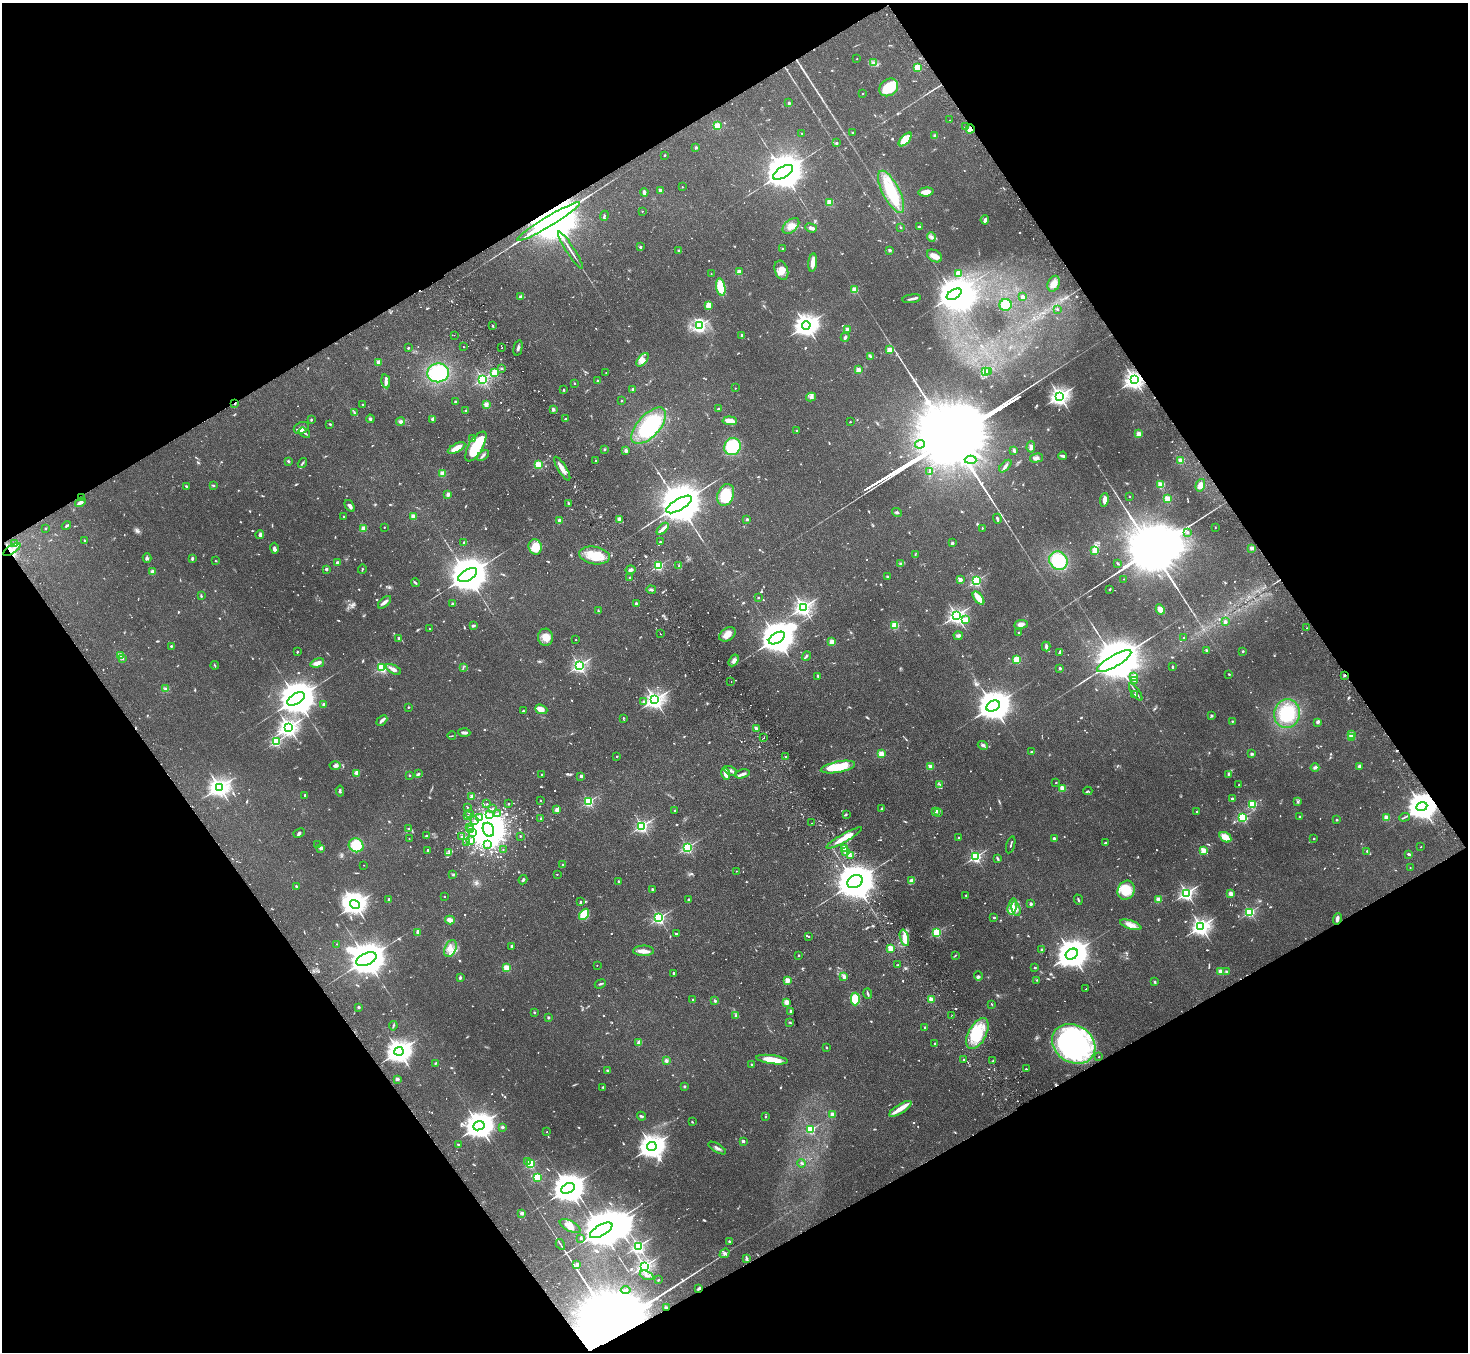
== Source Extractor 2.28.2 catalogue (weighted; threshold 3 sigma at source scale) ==
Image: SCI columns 50-5910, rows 332-5728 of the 5961 x 5922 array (HDU 1 of 3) = the unmasked area's bounding box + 8 px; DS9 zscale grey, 4 x 4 block average (1 PNG px = mean of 4 x 4 image px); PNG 1470 x 1354 px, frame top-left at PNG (2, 3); each listed source drawn as its Kron ellipse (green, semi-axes under 4 px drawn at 4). Shown black and unused: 48% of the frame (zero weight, under 2 of 3 exposures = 3% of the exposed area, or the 3 px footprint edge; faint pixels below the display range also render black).
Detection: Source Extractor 2.28.2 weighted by HDU 2 'WHT'. Background 0.0752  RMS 0.0056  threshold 0.0251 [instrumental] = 3 sigma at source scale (4.5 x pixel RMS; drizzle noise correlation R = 1.50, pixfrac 1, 0.05/0.05 arcsec/px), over >= 5 px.
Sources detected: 1279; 30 too faint to see at this stretch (4 x 4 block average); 23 inside a brighter object's white glare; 18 cosmic-ray / hot-pixel residue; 10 long thin detections or spike segments (spike, bleed or trail) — neither listed nor drawn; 24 coinciding with a brighter row at this scale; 51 inside a brighter listed object's ellipse — not listed separately; of the other 1123, all 500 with FLUX_AUTO >= 2.76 (the completeness limit of this list) listed and drawn (623 fainter detections not listed), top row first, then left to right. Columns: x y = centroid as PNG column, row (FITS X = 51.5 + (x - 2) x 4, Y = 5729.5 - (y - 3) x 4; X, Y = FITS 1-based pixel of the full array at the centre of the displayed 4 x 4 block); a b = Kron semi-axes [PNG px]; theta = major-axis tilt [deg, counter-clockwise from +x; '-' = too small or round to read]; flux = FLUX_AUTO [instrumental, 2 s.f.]
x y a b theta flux
857 59 2 2 - 4.1
873 63 4 2 - 5.6
917 67 2 2 - 190
889 87 10 8 38 110
862 94 2 2 - 5.8
789 103 2 2 - 22
950 120 2 2 - 13
717 126 2 2 - 210
966 127 2 2 - 5.5
970 129 4 4 - 20
802 133 2 2 - 2.9
853 133 3 2 - 3.8
935 136 3 3 - 8.3
905 139 8 3 47 83
837 143 2 2 - 19
696 147 2 2 - 21
665 155 2 2 - 7.6
783 172 11 5 31 17000
682 187 2 2 - 5.4
660 190 3 2 - 4.3
644 192 4 3 - 9.4
891 192 23 8 -63 150
926 192 7 4 6 28
830 202 2 2 - 180
642 211 2 2 - 4
604 216 5 2 - 4.7
985 220 4 3 - 11
548 222 36 5 31 64000
791 226 10 6 41 26
901 227 2 2 - 3.5
919 227 3 2 - 4.3
811 228 6 2 -21 18
931 237 5 3 - 8.8
640 247 3 2 - 6
783 249 2 2 - 5.2
571 250 22 2 -57 17
890 250 2 2 - 27
679 251 3 2 - 6.9
935 256 8 5 -32 22
813 263 9 3 83 34
781 270 10 6 -71 29
739 272 2 2 - 100
959 273 4 3 - 19
711 274 2 2 - 3.4
1054 284 8 6 66 24
721 287 8 4 -79 91
855 290 2 2 - 140
954 294 8 4 31 10000
520 297 4 2 - 4.8
1023 297 2 2 - 57
912 299 9 2 9 11
708 305 4 3 - 44
1006 305 6 6 - 81
1057 309 2 2 - 8.9
493 325 2 2 - 4.3
806 325 4 3 - 3300
700 326 3 3 - 500
847 329 3 3 - 11
454 335 2 2 - 3.7
741 336 4 2 - 5.6
845 337 5 2 - 8
463 347 2 2 - 3.1
408 348 2 2 - 12
502 348 2 2 - 11
518 348 8 2 77 8.7
890 350 2 2 - 150
870 356 4 2 - 5
642 360 8 4 51 19
379 362 3 2 - 13
502 368 2 2 - 9.1
858 370 2 2 - 100
986 371 3 2 - 3.5
989 372 2 2 - 3
438 373 11 9 9 210
495 373 2 2 - 200
606 373 2 2 - 3.4
483 379 2 2 - 710
1134 380 3 2 - 2100
386 381 7 3 -78 11
598 381 2 2 - 6
574 383 2 2 - 2.8
735 388 2 2 - 3.3
633 389 2 2 - 27
564 390 2 2 - 13
1060 396 3 3 - 1900
811 397 5 2 - 6.5
622 401 2 2 - 8.6
455 402 2 2 - 20
235 403 2 2 - 26
362 404 2 2 - 7.5
486 404 3 3 - 13
553 409 2 2 - 41
718 409 3 2 - 3.3
466 411 3 2 - 4.3
354 413 3 2 - 3.5
311 419 3 2 - 3.3
370 419 4 3 - 6
433 419 2 2 - 41
565 419 2 2 - 8.2
730 421 7 3 -3 33
400 422 4 3 - 9.4
850 422 2 2 - 7.3
330 424 3 2 - 3.9
649 426 22 11 48 280
301 428 8 5 22 20
797 431 2 2 - 3.4
304 433 6 2 -36 6.5
1139 434 2 2 - 130
473 438 2 2 - 3.2
920 444 5 4 - 7.9
476 446 17 7 59 130
732 446 9 8 - 210
1031 447 5 3 - 11
456 448 9 4 27 42
605 449 3 2 - 3.7
626 450 2 2 - 48
1014 450 3 2 - 9.9
483 455 7 2 41 7.2
1063 456 4 2 - 11
1036 458 7 3 13 8.7
971 460 6 4 -3 13
288 461 2 2 - 5.2
595 461 2 2 - 4.5
1181 461 2 2 - 110
302 463 5 2 - 4.9
538 465 2 2 - 260
1005 466 7 3 46 9.8
562 469 13 3 -58 32
930 472 3 2 - 6.2
442 473 2 2 - 100
213 485 3 2 - 3.9
1161 485 2 2 - 190
1200 485 6 4 74 22
186 486 3 2 - 3.4
448 494 2 2 - 70
726 495 11 8 69 110
1129 496 2 2 - 6
82 498 4 2 - 3.5
1168 499 2 2 - 180
1104 500 7 3 82 22
80 502 6 3 28 14
569 503 4 3 - 4.9
679 504 14 5 30 26000
350 506 6 3 -54 10
897 512 5 2 - 5.2
413 516 2 2 - 95
343 517 2 2 - 5.7
619 519 3 2 - 13
747 519 2 2 - 23
997 519 5 2 - 6.4
560 521 2 2 - 66
66 526 5 2 - 4.8
384 527 2 2 - 3.2
1215 527 2 2 - 3
46 528 2 2 - 7.1
364 528 2 2 - 110
982 528 2 2 - 7.4
663 529 7 3 46 11
1187 532 2 2 - 11
260 534 4 3 - 9.1
84 540 2 2 - 3
464 542 4 3 - 4.2
660 542 2 2 - 9.1
952 543 2 2 - 28
15 544 3 2 - 4.3
535 547 8 6 -75 69
275 548 5 3 - 9.6
1252 548 3 2 - 16
12 549 10 2 33 9.8
1095 550 3 2 - 190
915 554 4 2 - 3.3
594 555 15 8 -9 83
147 558 5 3 - 7.9
192 559 3 2 - 5.7
215 561 2 2 - 3
1058 561 9 8 - 150
337 563 2 2 - 38
901 563 4 2 - 6
1118 563 2 2 - 5.5
658 566 2 2 - 420
679 566 2 2 - 3
326 569 2 2 - 20
362 569 5 2 - 3.2
631 570 5 3 - 11
153 572 2 2 - 86
468 575 10 5 29 17000
887 576 2 2 - 14
629 577 2 2 - 7.9
1124 579 2 2 - 3.8
960 580 2 2 - 75
976 581 2 2 - 600
415 583 4 2 - 5.8
1110 589 3 2 - 3
651 590 5 2 - 6.1
201 596 3 2 - 4.8
758 598 2 2 - 10
978 598 8 3 -52 49
384 602 8 3 42 14
452 604 4 3 - 5.1
636 604 2 2 - 39
803 607 3 2 - 1500
1160 609 5 4 - 26
598 611 4 2 - 5.1
956 615 3 2 - 1400
965 620 2 2 - 100
1225 622 2 2 - 38
1021 624 7 3 7 18
895 625 2 2 - 220
473 626 3 2 - 6.1
1307 628 2 2 - 2.9
430 629 2 2 - 3.1
1019 632 2 2 - 5.9
660 634 2 2 - 37
727 634 9 6 32 30
958 636 4 3 - 9.3
546 637 8 7 - 39
399 638 2 2 - 13
777 638 9 5 31 12000
1184 638 2 2 - 3.2
576 640 2 2 - 4.7
832 642 2 2 - 120
171 646 2 2 - 16
1046 646 5 2 - 8.8
1207 650 3 2 - 5.2
1243 651 2 2 - 13
297 652 2 2 - 3.8
1060 652 2 2 - 5.5
120 656 2 2 - 150
806 656 5 2 - 5.9
122 658 2 2 - 9.3
1017 659 2 2 - 240
734 660 6 4 58 13
1114 661 19 5 30 37000
317 663 7 4 16 19
215 665 4 2 - 3.3
579 666 2 2 - 980
463 667 3 2 - 2.8
1172 667 3 2 - 3.8
382 668 2 2 - 470
1060 668 2 2 - 25
393 669 8 3 -29 20
1229 674 2 2 - 3.8
1344 675 2 2 - 6.2
818 676 4 2 - 5
1134 676 4 3 - 8.6
1135 680 2 2 - 32
731 681 2 2 - 5.1
165 689 4 2 - 4.9
1136 692 10 2 -55 6.9
1134 695 3 2 - 4.4
296 699 10 5 30 15000
655 700 3 3 - 1800
643 702 2 2 - 12
324 704 2 2 - 19
993 706 7 5 28 9200
408 707 2 2 - 9.3
541 709 6 4 -21 31
523 711 3 2 - 2.9
1287 713 14 13 - 160
1211 716 3 2 - 5.2
623 718 2 2 - 7.9
382 720 6 2 43 15
1232 721 2 2 - 3
1317 722 2 2 - 32
289 727 3 3 - 1900
756 728 2 2 - 35
464 733 6 2 -3 15
1351 734 2 2 - 120
452 736 4 2 - 3
764 737 2 2 - 2.8
1351 738 2 2 - 33
276 742 2 2 - 490
983 745 5 3 - 8
1032 752 3 2 - 6.6
881 754 2 2 - 140
1252 754 2 2 - 7.6
617 756 2 2 - 9.2
785 757 2 2 - 6.6
335 765 5 4 - 11
1359 766 2 2 - 44
838 767 17 5 11 140
930 767 2 2 - 93
1315 768 4 3 - 8.4
731 771 7 2 -27 8.2
357 773 2 2 - 96
418 774 4 3 - 6.2
542 774 2 2 - 5.1
726 774 6 3 -75 32
742 774 7 3 14 12
1228 774 3 2 - 3.7
410 775 2 2 - 9.2
581 776 2 2 - 35
1056 782 2 2 - 6.7
939 784 3 2 - 2.8
1239 785 2 2 - 7.1
219 787 3 3 - 2200
1062 788 2 2 - 140
340 791 5 2 - 5.9
1088 791 4 2 - 3.2
305 795 2 2 - 22
472 796 2 2 - 59
1232 799 2 2 - 34
540 800 2 2 - 4.3
589 801 2 2 - 450
1298 802 3 2 - 3.8
487 804 2 2 - 5.3
509 804 2 2 - 9.8
1252 804 2 2 - 310
1422 806 6 4 25 7100
467 807 2 2 - 4.8
492 809 2 2 - 7.7
881 809 3 2 - 7.5
557 810 2 2 - 70
675 811 2 2 - 15
936 811 2 2 - 41
1197 812 2 2 - 4.4
470 813 2 2 - 3
938 813 4 2 - 3.9
497 814 2 2 - 6
490 815 3 2 - 4.9
846 815 3 2 - 3.4
468 816 2 2 - 3.4
479 817 3 2 - 6.8
1242 817 2 2 - 420
1299 817 2 2 - 8.2
1404 817 5 2 - 4.2
1387 818 2 2 - 110
541 819 2 2 - 17
474 820 2 2 - 3.2
1337 820 2 2 - 13
811 823 2 2 - 10
642 826 2 2 - 810
469 827 2 2 - 3
408 829 2 2 - 15
471 829 2 2 - 3.6
488 830 7 5 -67 1200
473 832 2 2 - 6.2
299 833 6 3 26 5.6
426 836 2 2 - 11
520 836 2 2 - 9.7
461 837 2 2 - 6.6
1225 837 6 4 -33 40
844 838 20 3 29 64
959 838 2 2 - 10
1314 838 2 2 - 7.1
409 839 2 2 - 2.9
1054 839 2 2 - 42
471 841 2 2 - 35
466 842 2 2 - 6.9
1105 843 2 2 - 4.9
488 844 2 2 - 5.3
317 845 2 2 - 3.9
356 845 7 6 - 95
1011 845 8 2 73 4.3
687 847 2 2 - 620
1421 847 2 2 - 3.2
321 848 2 2 - 48
844 848 2 2 - 79
503 849 2 2 - 4.1
428 850 2 2 - 13
1203 850 2 2 - 120
1367 851 3 2 - 4.3
846 852 2 2 - 2.8
449 853 3 2 - 6.3
1409 854 4 2 - 4.9
851 856 3 2 - 2.9
976 857 2 2 - 650
998 858 4 2 - 5.1
364 865 2 2 - 3
563 865 2 2 - 5.8
1410 868 2 2 - 3
736 871 2 2 - 2.9
557 874 2 2 - 3.2
453 875 4 2 - 3.5
523 880 4 2 - 5.7
911 881 4 3 - 7.5
619 882 2 2 - 21
855 882 8 6 25 12000
296 887 2 2 - 20
652 889 2 2 - 19
1126 890 10 8 62 94
1187 893 2 2 - 1100
1231 894 2 2 - 90
966 895 2 2 - 8.4
444 897 2 2 - 4.4
688 899 2 2 - 9.9
389 900 2 2 - 28
1078 900 5 2 - 4.9
1158 900 2 2 - 130
580 902 3 2 - 4.2
355 904 5 4 - 2700
1031 904 2 2 - 36
1012 906 8 4 76 17
1016 909 7 3 -75 12
1250 912 2 2 - 520
584 914 6 4 53 99
659 918 2 2 - 700
994 918 2 2 - 14
1337 919 6 3 74 14
450 920 5 3 - 20
1131 925 11 4 -18 32
1201 927 3 3 - 1800
418 932 3 2 - 13
937 932 2 2 - 370
676 934 2 2 - 4.4
809 936 2 2 - 3.7
904 938 8 3 -75 29
337 944 2 2 - 3.3
512 946 2 2 - 17
450 948 9 5 65 23
890 948 2 2 - 160
1042 950 2 2 - 27
644 951 10 5 -1 24
1072 954 6 5 - 7600
799 955 2 2 - 9.4
955 956 3 2 - 3
366 959 11 6 26 15000
597 965 2 2 - 2.9
898 965 2 2 - 3.5
507 968 2 2 - 190
1035 968 2 2 - 13
1220 971 2 2 - 68
1226 971 3 2 - 3.6
673 973 2 2 - 14
978 976 5 3 - 5.5
460 977 4 2 - 5.2
844 977 2 2 - 32
787 980 2 2 - 120
1037 980 2 2 - 3.3
1155 982 3 3 - 3.8
600 984 6 2 22 4.9
1086 989 2 2 - 9.6
868 994 5 2 - 7
855 999 6 4 88 94
931 999 2 2 - 93
693 1000 2 2 - 3.6
715 1001 2 2 - 30
787 1002 2 2 - 110
991 1004 3 2 - 3
358 1007 2 2 - 26
791 1011 2 2 - 8.8
534 1012 2 2 - 9.8
952 1015 2 2 - 7
736 1016 2 2 - 9.9
548 1018 2 2 - 20
790 1022 3 2 - 4.1
393 1026 4 2 - 3.5
925 1027 2 2 - 3.8
977 1034 17 9 62 130
639 1043 4 3 - 18
935 1043 2 2 - 7.5
1074 1044 23 18 -33 640
827 1047 2 2 - 2.9
399 1051 5 4 - 3800
1099 1057 2 2 - 4.2
964 1059 2 2 - 3.3
772 1060 16 4 -8 60
993 1060 4 2 - 3.1
666 1061 3 3 - 9.3
435 1063 3 2 - 3
752 1064 3 2 - 3.9
1026 1069 2 2 - 9.4
607 1070 3 2 - 4.6
397 1079 2 2 - 46
684 1086 3 3 - 3.4
603 1087 4 2 - 3.9
900 1109 13 4 31 28
832 1114 2 2 - 60
641 1116 4 2 - 5.2
766 1116 2 2 - 11
692 1122 2 2 - 2.8
479 1126 6 4 24 5900
502 1127 2 2 - 29
811 1130 2 2 - 320
547 1132 2 2 - 3.1
743 1141 2 2 - 31
458 1144 2 2 - 8.6
652 1146 5 4 - 4300
717 1148 10 3 -31 11
527 1162 3 2 - 10
802 1163 4 2 - 4.3
531 1164 2 2 - 330
537 1177 2 2 - 270
568 1188 7 5 27 9200
522 1213 2 2 - 53
570 1226 11 5 -26 22
601 1230 12 5 30 21000
580 1238 3 2 - 2.9
729 1241 2 2 - 9.9
560 1244 6 2 -59 3.4
638 1246 2 2 - 900
724 1253 5 3 - 7.2
747 1258 4 2 - 4.5
577 1264 2 2 - 47
644 1266 2 2 - 1300
647 1275 7 4 -20 8.9
658 1280 2 2 - 2.8
699 1288 4 2 - 6.7
626 1290 5 3 - 7.3
666 1308 3 2 - 5.9
Overlapping masked pixels (flux is a lower limit): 9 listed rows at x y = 970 129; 548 222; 1134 380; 235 403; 12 549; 1344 675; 1422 806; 699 1288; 666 1308
Diffuse or blended objects may show on this block-average render without a row.